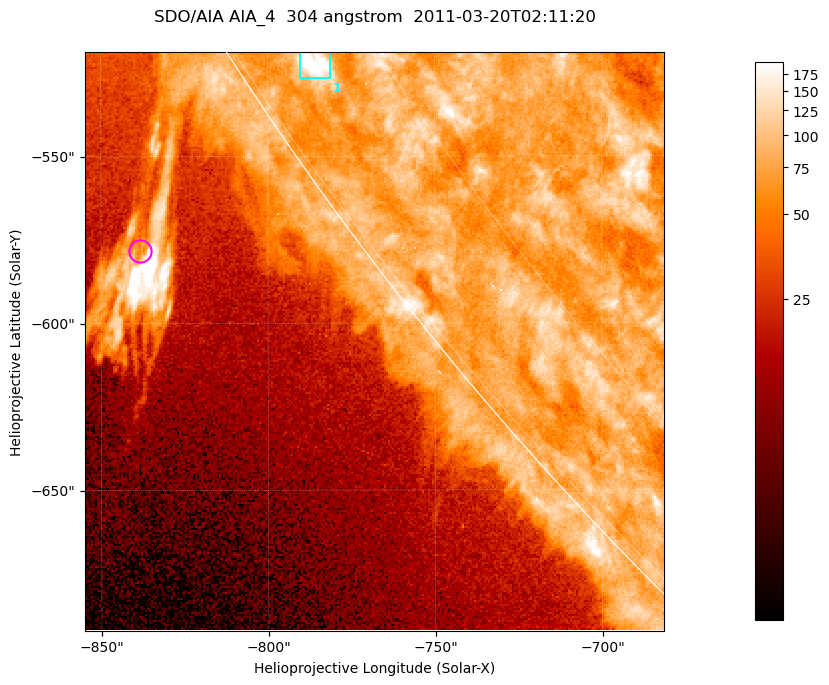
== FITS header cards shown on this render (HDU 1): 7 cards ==
TELESCOP= 'SDO/AIA '           / For AIA: SDO/AIA
INSTRUME= 'AIA_4   '           / For AIA: AIA_ATA1, AIA_ATA2, AIA_ATA3 or AIA_AT
WAVELNTH=                  304 / [angstrom] Wavelength
WAVEUNIT= 'angstrom'           / Wavelength unit: angstrom
DATE-OBS= '2011-03-20T02:11:20.139' / [ISO] Date when observation started; ISO 8
CTYPE1  = 'HPLN-TAN'           / CTYPE1; Typically HPLN
CTYPE2  = 'HPLT-TAN'           / CTYPE2; Typically HPLT

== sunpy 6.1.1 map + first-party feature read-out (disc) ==
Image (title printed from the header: SDO/AIA AIA_4  304 angstrom  2011-03-20T02:11:20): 289 x 289 px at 0.6 arcsec/px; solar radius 964 arcsec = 1606 px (partial field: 0.4% of the solar disc is inside the frame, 38% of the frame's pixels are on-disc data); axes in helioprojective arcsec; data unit not stated in the header (colour bar unlabelled)
Orientation: roll -0.132 deg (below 1 deg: not rotated)
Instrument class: DISC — disc imager (sunpy class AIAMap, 304 A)
Bright regions (active regions / flare kernels): reference = the on-disc median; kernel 3 px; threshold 5 sigma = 95.5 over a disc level ~77.1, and >= 1.15x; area >= 83 px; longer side >= 3 px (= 1.8 arcsec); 1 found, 1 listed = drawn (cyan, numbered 1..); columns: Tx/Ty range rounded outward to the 2 arcsec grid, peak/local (2 s.f.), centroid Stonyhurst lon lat
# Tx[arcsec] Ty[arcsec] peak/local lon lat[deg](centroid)
1 -792..-780 -528..-518 4 -80 -34
Off-limb structures (1.02-1.3 R_sun): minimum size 41 px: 2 found; the strongest spans PA ~120..125 deg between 1.02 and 1.1 R_sun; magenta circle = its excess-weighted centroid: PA ~125 deg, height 1.06 R_sun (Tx ~-838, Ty ~-578 arcsec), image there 4.3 x the reference